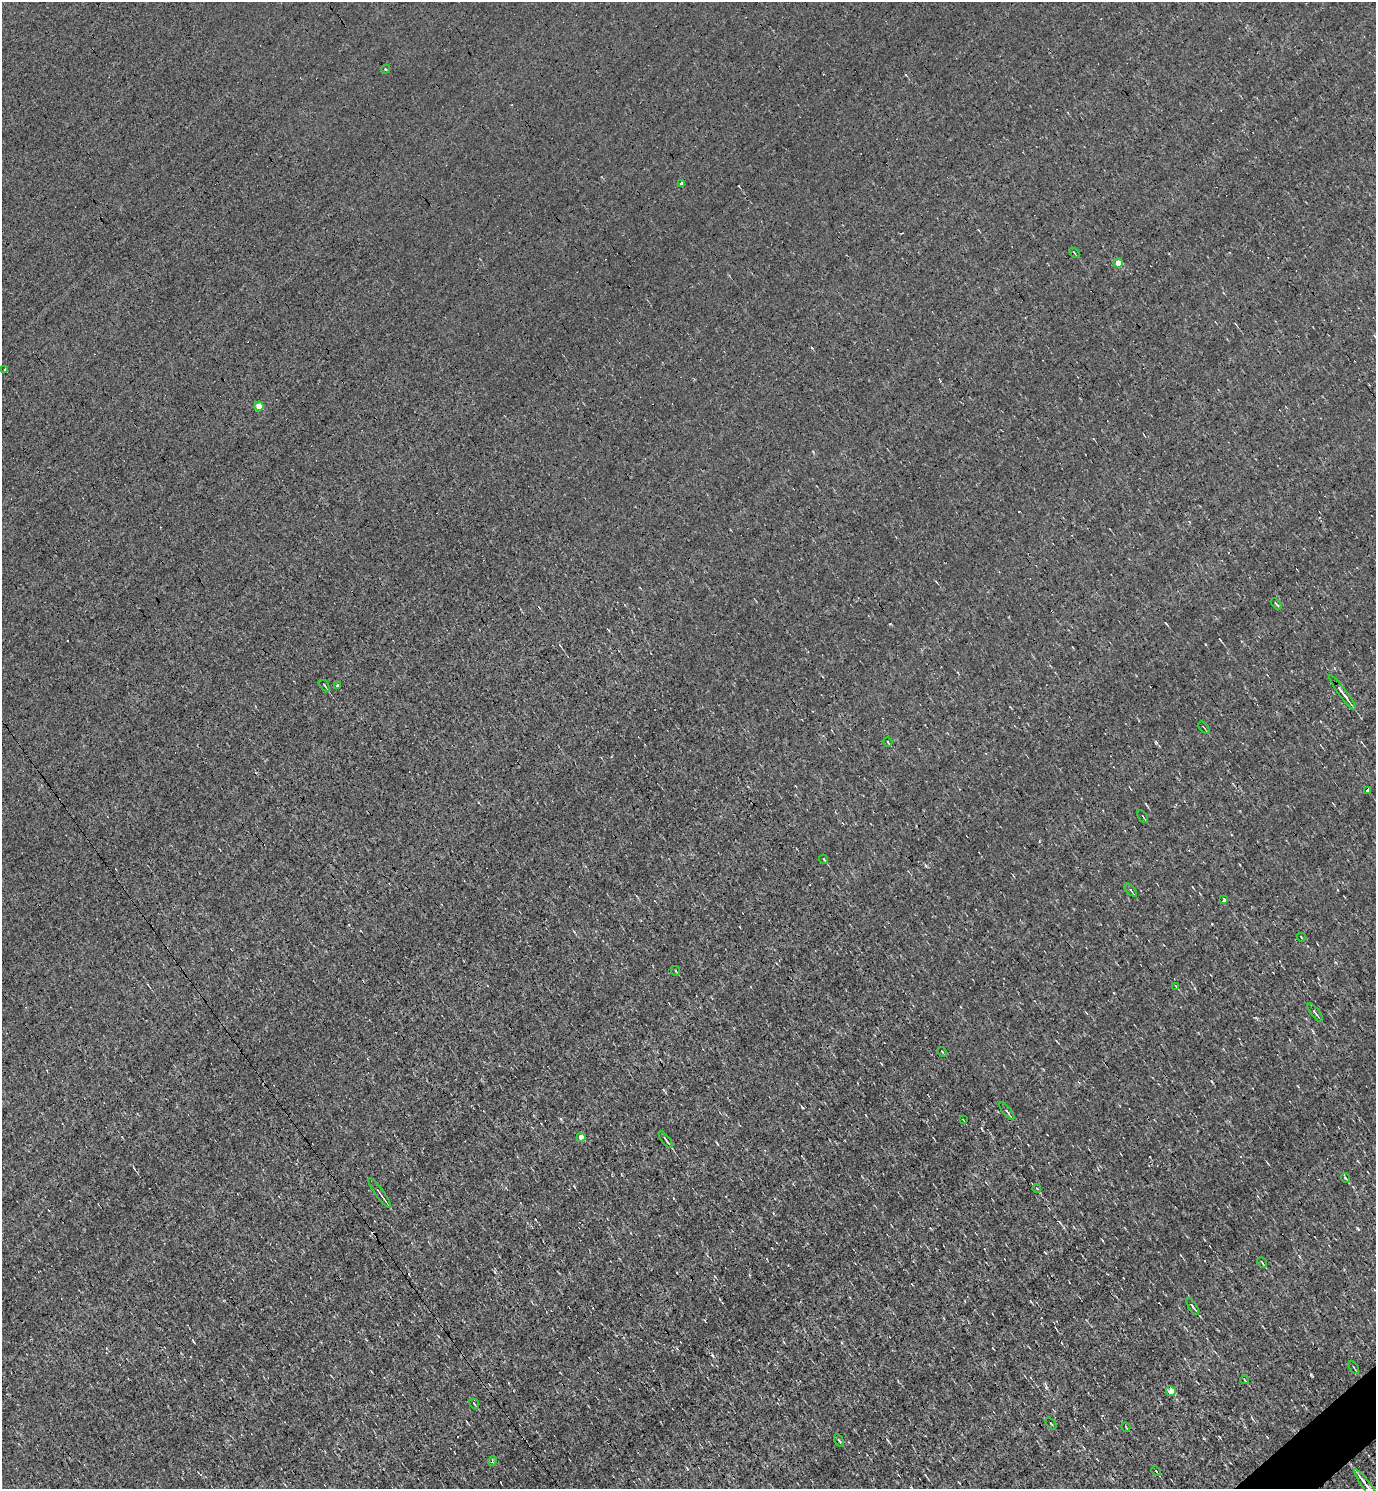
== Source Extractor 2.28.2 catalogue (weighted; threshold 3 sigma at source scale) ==
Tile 6 of 4 x 4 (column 2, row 2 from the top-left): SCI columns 1668-3041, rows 2973-4459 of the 5939 x 5945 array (HDU 1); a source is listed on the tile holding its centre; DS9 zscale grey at full resolution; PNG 1378 x 1491 px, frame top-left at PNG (2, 2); each listed source drawn as its Kron ellipse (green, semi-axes under 4 px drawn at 4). Shown black and unused: <1% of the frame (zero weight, under 3 of 4 exposures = <1% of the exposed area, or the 3 px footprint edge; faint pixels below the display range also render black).
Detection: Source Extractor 2.28.2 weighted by HDU 2 'WHT'; one run over the whole footprint, this tile lists its part. Background -0.00744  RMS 0.058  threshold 0.262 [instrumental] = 3 sigma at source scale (4.5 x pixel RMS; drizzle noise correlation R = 1.50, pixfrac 1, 0.05/0.05 arcsec/px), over >= 5 px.
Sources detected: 47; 6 cosmic-ray / hot-pixel residue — neither listed nor drawn; the other 41 listed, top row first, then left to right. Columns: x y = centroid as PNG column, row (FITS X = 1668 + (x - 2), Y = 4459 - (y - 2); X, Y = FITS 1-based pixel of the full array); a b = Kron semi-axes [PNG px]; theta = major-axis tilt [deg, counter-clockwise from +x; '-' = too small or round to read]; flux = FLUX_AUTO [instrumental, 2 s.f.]
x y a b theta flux
385 69 5 4 - 6.2
682 184 4 4 - 19
1074 253 6 2 -45 5.8
1118 263 5 4 - 98
5 369 3 3 - 54
259 406 4 4 - 85
1276 604 7 3 -52 8.1
337 685 3 3 - 18
324 686 6 2 -53 6.2
1342 693 21 3 -53 34
1204 727 7 2 -50 5.8
888 742 5 2 - 4.4
1368 790 3 3 - 99
1143 816 7 2 -55 5.2
824 859 5 3 - 7.9
1130 890 8 4 -44 11
1224 900 4 3 - 18
1301 937 4 2 - 3.8
676 971 5 3 - 4.5
1176 986 2 2 - 3.2
1315 1013 11 3 -51 10
942 1052 5 2 - 4.8
1007 1111 10 3 -51 11
963 1120 4 2 - 4.2
581 1137 4 4 - 46
666 1140 10 2 -53 15
1345 1178 5 3 - 5.3
1037 1189 4 3 - 4
379 1193 18 3 -54 21
1262 1262 6 2 -49 5.9
1193 1307 9 3 -58 16
1354 1367 7 2 -55 5.4
1245 1380 4 2 - 5.3
1171 1391 5 4 - 63
474 1404 5 2 - 4.8
1051 1423 7 2 -50 5.1
1126 1427 5 2 - 4.9
839 1440 7 3 -61 7
492 1461 5 3 - 7.2
1156 1471 5 3 - 4.2
1368 1487 22 3 -54 56
Isophote crosses this tile's border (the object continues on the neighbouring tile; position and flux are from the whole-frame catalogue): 1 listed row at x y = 1368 1487
Unlisted compact peaks at least as high as the median listed source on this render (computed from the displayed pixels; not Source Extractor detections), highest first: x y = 712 1355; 1357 1228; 1311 1374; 1046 1388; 890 624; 561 1119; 803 1108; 926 866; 812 348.